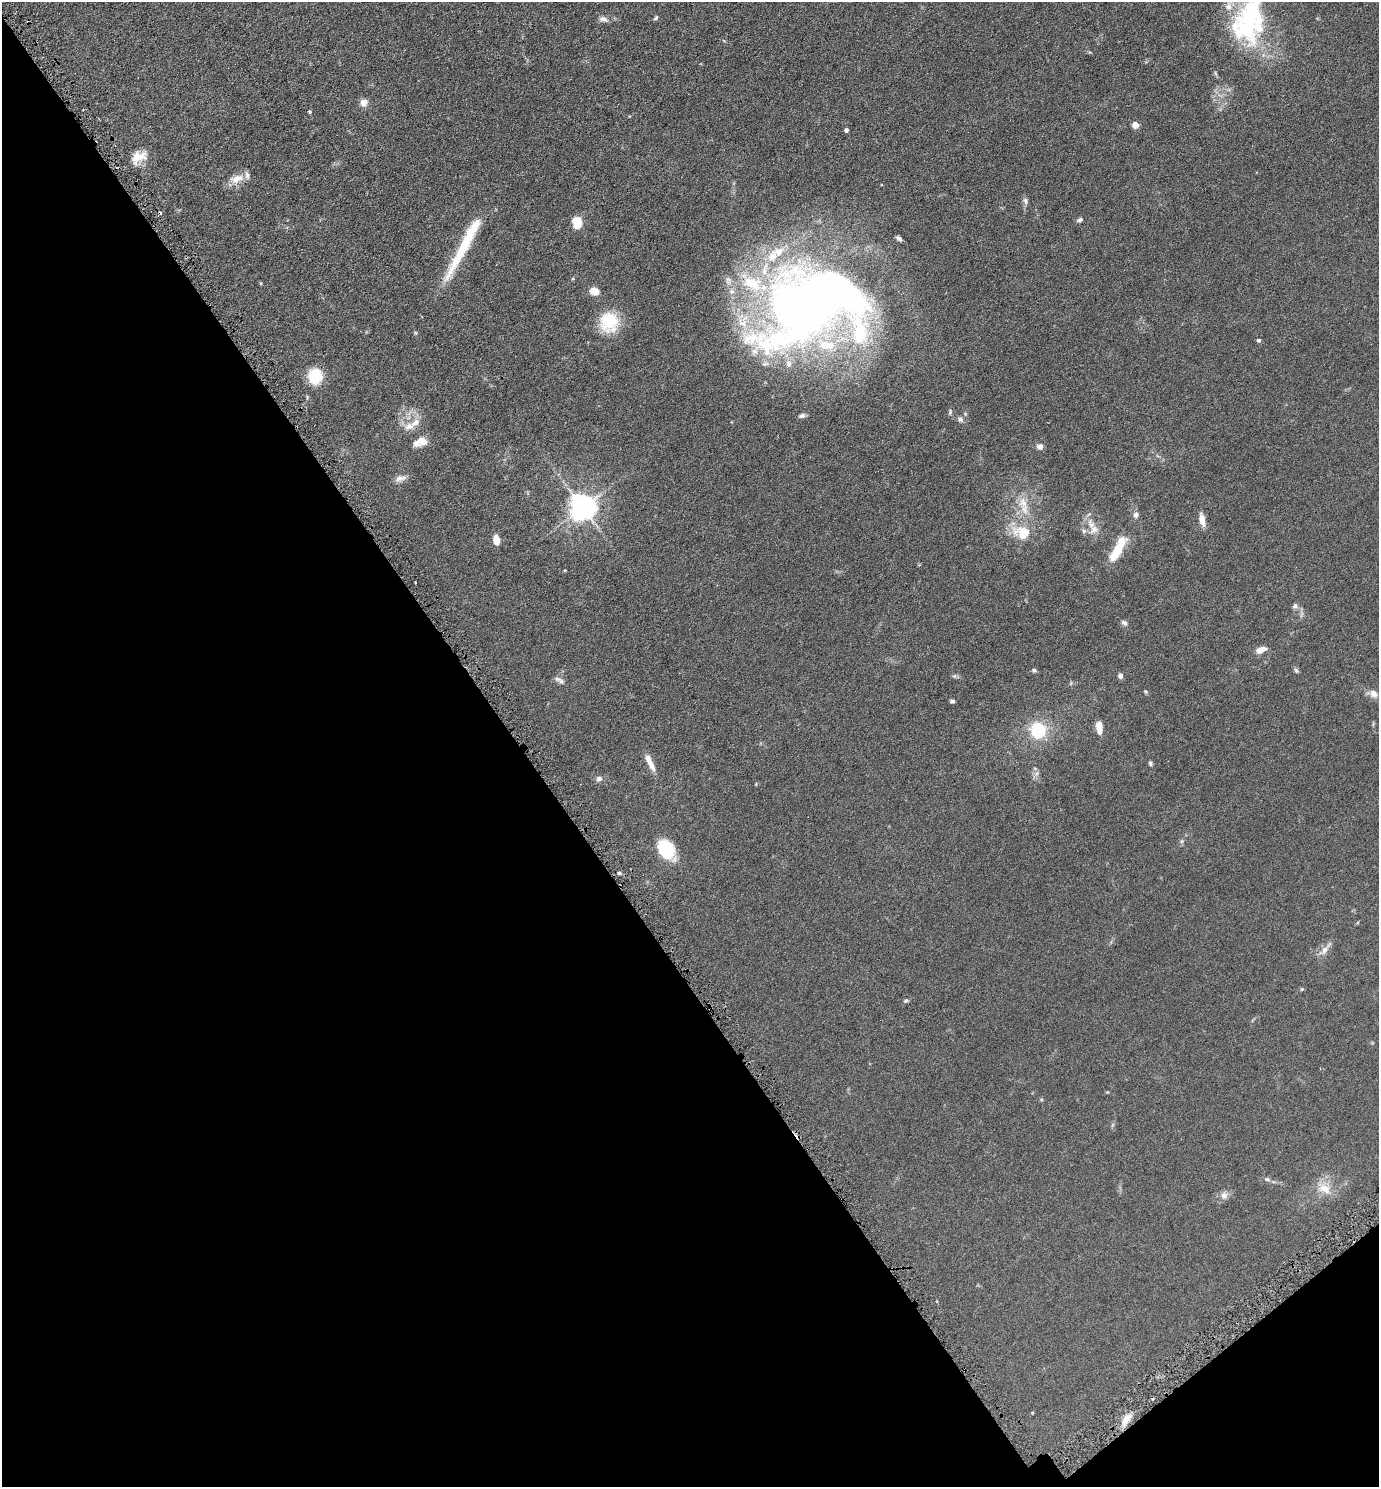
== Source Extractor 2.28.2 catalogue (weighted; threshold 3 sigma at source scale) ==
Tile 14 of 4 x 4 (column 2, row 4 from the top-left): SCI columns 1534-2910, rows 16-1500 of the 5961 x 5968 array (HDU 1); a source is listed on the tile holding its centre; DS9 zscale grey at full resolution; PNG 1381 x 1489 px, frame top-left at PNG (2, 2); no overlay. Shown black and unused: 40% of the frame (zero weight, under 3 of 6 exposures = <1% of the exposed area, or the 3 px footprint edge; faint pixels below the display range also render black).
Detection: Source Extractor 2.28.2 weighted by HDU 2 'WHT'; one run over the whole footprint, this tile lists its part. Background 0.0673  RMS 0.006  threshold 0.0247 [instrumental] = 3 sigma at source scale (4.09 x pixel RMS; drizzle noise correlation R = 1.36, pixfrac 0.8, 0.05/0.05 arcsec/px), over >= 5 px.
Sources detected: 81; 3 inside a brighter object's white glare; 1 cosmic-ray / hot-pixel residue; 1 long thin detection or spike segment (spike, bleed or trail) — not listed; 15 inside a brighter listed object's ellipse — not listed separately; the other 61 listed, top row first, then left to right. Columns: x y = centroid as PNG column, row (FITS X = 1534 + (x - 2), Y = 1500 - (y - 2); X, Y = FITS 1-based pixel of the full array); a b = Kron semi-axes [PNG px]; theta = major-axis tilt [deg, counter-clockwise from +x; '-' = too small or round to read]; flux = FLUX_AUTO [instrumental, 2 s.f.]
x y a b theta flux
1250 17 70 33 76 70
656 18 7 4 46 0.82
603 19 13 7 -10 2.3
364 102 9 8 - 3.6
309 112 5 4 - 0.61
1135 125 7 7 - 2.6
846 130 4 4 - 1.8
138 157 21 13 28 7.6
237 179 20 11 15 5.9
1026 201 9 6 -70 1.5
1080 220 7 5 22 1.4
577 222 12 9 -84 9.8
595 291 6 5 - 11
732 291 7 7 - 1.9
812 302 110 66 41 510
609 321 19 18 - 24
1259 340 5 4 - 0.97
315 376 13 11 87 23
950 412 8 5 81 0.92
802 416 8 5 16 1.7
960 419 9 7 -41 1.7
409 426 14 10 10 4.7
423 442 15 10 -30 4.4
1040 447 8 7 - 2.1
399 478 10 9 - 2.6
1023 503 18 12 -71 7.5
582 507 8 8 - 580
1136 515 8 7 - 1.7
1202 519 14 6 -77 5
1094 529 15 11 35 5.1
1024 532 8 6 -10 22
496 540 9 6 -77 5.8
1116 553 25 10 58 12
415 582 2 2 - 0.37
1295 606 8 7 - 1.7
1124 623 8 6 -39 1.4
1261 650 12 7 23 3.9
1034 670 5 5 - 0.88
1296 670 8 5 -63 0.95
1120 676 6 5 - 1.9
557 679 9 6 -6 1.6
1146 691 6 4 -54 0.67
1374 694 13 9 -48 3.6
952 701 4 4 - 1.2
1099 727 12 5 -83 8
1038 730 13 13 - 25
650 763 24 6 -64 5.6
1150 763 6 4 -79 0.89
1037 773 7 5 46 1.2
599 779 9 7 35 1.9
1182 841 6 5 - 0.89
666 849 18 12 -50 31
619 873 5 4 - 0.83
1325 949 22 7 51 3.7
1302 989 5 4 - 0.56
906 1001 6 4 11 0.91
1267 1179 8 5 -15 1.2
1324 1189 21 13 -26 7.9
1224 1196 10 9 - 2.7
965 1369 3 2 - 0.44
1126 1419 18 7 53 5.6
Overlapping masked pixels (flux is a lower limit): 1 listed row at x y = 965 1369
Isophote crosses this tile's border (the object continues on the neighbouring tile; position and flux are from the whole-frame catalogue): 1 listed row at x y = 1250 17